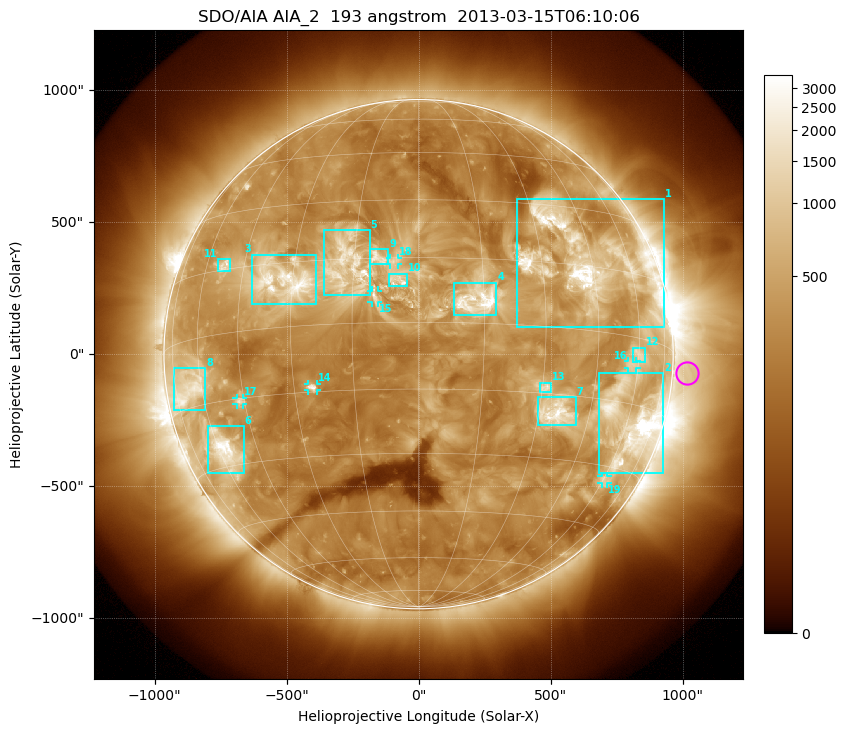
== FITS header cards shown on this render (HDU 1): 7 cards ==
TELESCOP= 'SDO/AIA'
INSTRUME= 'AIA_2'
WAVELNTH=                  193
WAVEUNIT= 'angstrom'
DATE-OBS= '2013-03-15T06:10:06.84'
CTYPE1  = 'HPLN-TAN'
CTYPE2  = 'HPLT-TAN'

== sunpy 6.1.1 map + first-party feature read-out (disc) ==
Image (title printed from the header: SDO/AIA AIA_2  193 angstrom  2013-03-15T06:10:06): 1024 x 1024 px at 2.4 arcsec/px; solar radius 965 arcsec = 402 px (full disc in frame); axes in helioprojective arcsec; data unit not stated in the header (colour bar unlabelled)
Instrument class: DISC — disc imager (sunpy class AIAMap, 193 A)
Bright regions (active regions / flare kernels): reference = the median radial profile (limb darkening/brightening removed); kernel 9 px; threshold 5 sigma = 734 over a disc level ~303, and >= 1.15x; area >= 12 px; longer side >= 10 px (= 24 arcsec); searched inside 0.97 R_sun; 19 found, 19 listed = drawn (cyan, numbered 1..; 6 of them under ~33 arcsec drawn as corner ticks so the feature stays visible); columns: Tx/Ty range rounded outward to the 5 arcsec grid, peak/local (2 s.f.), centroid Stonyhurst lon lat
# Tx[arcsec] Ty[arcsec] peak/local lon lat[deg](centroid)
1 375..930 100..590 16 +43 +17
2 685..930 -450..-70 21 +62 -19
3 -630..-385 190..380 10 -33 +11
4 135..295 145..270 11 +13 +5
5 -360..-185 225..470 7.2 -16 +14
6 -800..-660 -450..-270 12 -58 -26
7 450..595 -270..-160 9.9 +35 -19
8 -930..-805 -210..-50 6.7 -66 -11
9 -185..-115 340..400 5.4 -9 +15
10 -115..-45 260..305 5.7 -5 +10
11 -760..-710 315..360 5.3 -52 +16
12 810..860 -30..25 4.3 +60 -4
13 455..505 -145..-105 5.6 +31 -14
14 -420..-385 -140..-110 5.7 -25 -14
15 -180..-150 195..240 4.5 -10 +6
16 795..825 -55..-25 3.8 +57 -6
17 -690..-665 -190..-165 5.1 -46 -16
18 -110..-80 340..365 3.6 -6 +14
19 690..715 -490..-460 3.8 +61 -33
Off-limb structures (1.02-1.3 R_sun): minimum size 162 px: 2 found; the strongest spans PA ~230..305 deg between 1.02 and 1.3 R_sun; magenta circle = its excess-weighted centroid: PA ~265 deg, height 1.06 R_sun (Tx ~1015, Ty ~-75 arcsec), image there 2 x the reference